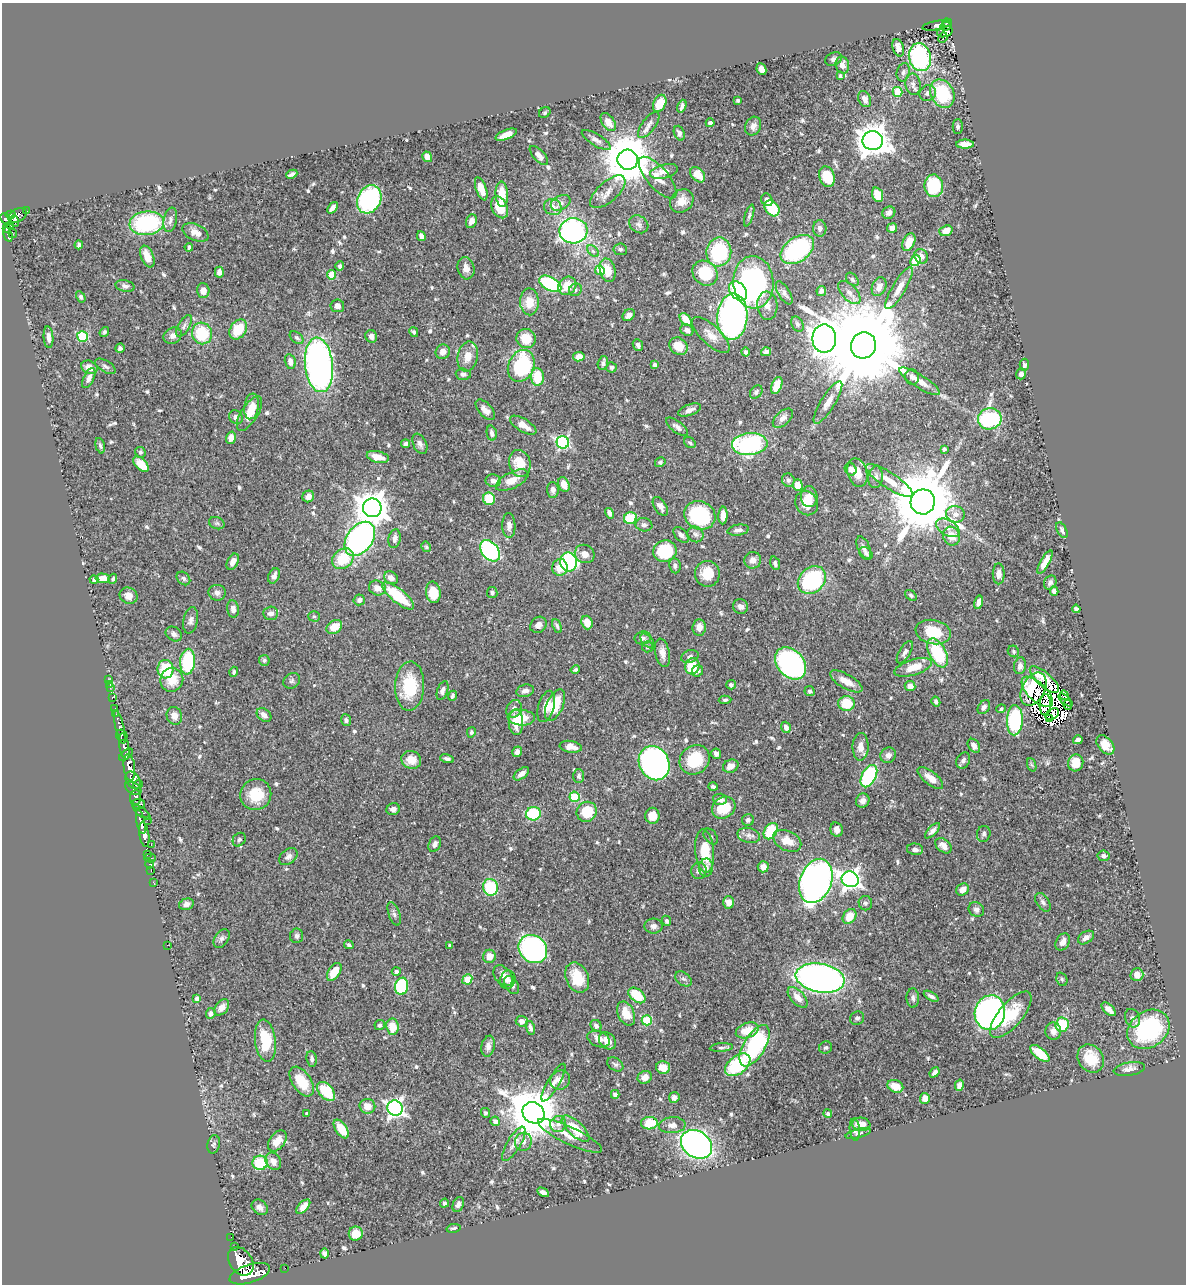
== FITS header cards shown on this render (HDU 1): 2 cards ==
NAXIS1  =                 1184
NAXIS2  =                 1282

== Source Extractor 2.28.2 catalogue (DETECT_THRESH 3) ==
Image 1184 x 1282 px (HDU 1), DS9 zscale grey, 1 PNG px = 1 image px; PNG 1188 x 1286 px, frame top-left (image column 1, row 1282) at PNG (2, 3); each listed source drawn as its Kron ellipse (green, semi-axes under 4 px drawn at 4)
Background 0.412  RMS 0.018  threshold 0.0541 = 3 sigma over >= 5 px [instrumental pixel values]
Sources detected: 644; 7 with non-positive FLUX_AUTO (blend fragments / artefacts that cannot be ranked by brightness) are neither listed nor drawn; of the other 637, the 500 brightest by FLUX_AUTO listed and drawn (137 fainter detections omitted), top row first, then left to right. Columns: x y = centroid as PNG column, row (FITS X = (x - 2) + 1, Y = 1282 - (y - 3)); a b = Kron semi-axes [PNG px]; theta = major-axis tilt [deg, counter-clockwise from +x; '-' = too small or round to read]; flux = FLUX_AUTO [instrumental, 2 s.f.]
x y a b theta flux
947 23 4 3 - 24
937 25 15 4 11 5.9
946 26 5 4 - 34
945 32 8 5 18 2.8
943 38 5 3 - 3
898 48 9 5 -74 10
920 57 14 11 -77 160
834 59 8 6 26 3.8
842 65 8 6 -76 8
761 69 6 4 -65 8.3
903 72 9 6 76 3.9
840 76 3 3 - 2.2
913 84 11 7 -80 6.1
898 92 5 4 - 44
928 93 8 7 - 5.5
942 94 15 11 -62 68
865 99 8 6 -65 7.5
738 100 3 3 - 2.4
660 103 9 6 64 21
682 106 6 3 71 3.7
545 113 6 5 - 2.2
608 122 10 6 -55 14
710 123 4 3 - 2.4
649 125 15 6 53 6.2
753 126 10 7 65 6.3
958 127 7 5 89 2.6
679 133 8 5 -68 4
506 135 11 4 22 11
596 140 16 6 -31 5.7
873 141 10 9 - 1800
965 144 9 4 0 10
539 156 12 5 -47 5.3
427 157 5 4 - 9.5
628 160 10 10 - 6400
664 171 14 6 13 9.2
292 174 6 4 24 3.3
698 175 9 6 -47 14
827 177 10 7 -70 29
658 178 26 10 -49 16
934 186 11 9 -81 62
481 189 12 5 -70 14
608 192 22 10 41 12
502 194 13 6 -87 23
878 195 7 5 -69 27
369 199 15 11 62 150
767 200 6 5 - 6.3
682 201 13 10 43 12
561 203 10 7 27 5.8
500 207 11 7 -63 20
553 207 9 8 - 9.5
332 208 6 4 51 4.9
772 208 9 6 -51 38
27 211 3 2 - 8.4
889 213 7 6 - 4.8
11 215 5 4 - 160
18 215 10 6 29 120
749 216 11 4 74 2.8
6 219 7 4 -45 210
170 220 12 6 78 5.4
15 221 6 3 -70 53
471 221 7 5 67 8.2
147 223 17 12 6 130
639 224 10 8 -36 5.1
10 226 4 3 - 38
7 228 4 3 - 85
820 228 8 6 -86 4.7
892 228 5 4 - 7.6
573 231 14 12 6 260
946 231 7 5 19 13
195 232 14 8 -25 9.8
13 233 4 2 - 11
8 235 7 3 -74 100
421 236 5 4 - 7.7
909 242 9 6 66 17
79 245 4 3 - 3
189 247 4 3 - 2.4
620 249 6 5 - 2.6
797 250 19 12 35 140
593 251 7 4 -44 2.7
719 252 14 12 80 85
921 256 7 6 - 6.6
147 257 11 6 -68 17
915 260 6 5 - 66
340 266 5 4 - 3.2
466 268 11 8 -77 8.2
600 270 5 4 - 26
608 270 12 7 -74 19
219 272 5 4 - 7
705 273 13 11 -42 54
332 275 5 4 - 30
852 279 7 5 -50 2.4
753 282 26 20 -87 250
550 284 12 6 -29 99
125 286 10 5 -12 4.2
567 286 10 8 46 18
879 287 10 7 67 8.6
899 288 24 6 59 13
203 290 7 6 - 7.9
575 290 7 6 - 2.7
738 291 11 7 -49 92
821 291 5 4 - 4.6
784 293 13 5 -59 4.8
849 293 14 7 -47 8.3
81 297 6 4 -58 2.7
529 302 13 9 -89 20
337 306 7 6 - 6.8
767 306 14 10 -84 8.7
629 315 7 5 45 5.9
732 317 23 15 86 430
686 320 7 4 -51 19
797 324 8 5 -62 3.1
184 326 12 5 59 4.7
238 329 11 8 57 31
687 330 7 5 -30 5.2
104 332 5 4 - 2.5
414 332 5 4 - 2.3
202 333 11 10 - 54
711 335 24 9 -43 15
82 336 5 5 - 79
173 336 9 7 30 6.3
371 336 6 5 - 5.9
48 337 11 5 -85 5.4
297 338 8 5 -38 2.6
526 339 10 9 - 25
824 339 14 12 90 1900
638 345 6 5 - 4.6
863 345 13 12 - 32000
679 346 10 8 -38 19
120 348 5 4 - 3
443 352 7 7 - 7.9
745 352 4 4 - 2.6
766 352 5 4 - 4.1
468 356 15 10 78 15
579 357 5 4 - 12
290 362 7 5 -77 8.1
603 363 7 5 74 4.2
319 365 27 14 -84 540
655 365 4 3 - 3.2
1024 365 6 4 88 3.8
105 366 11 5 -31 4.1
521 366 16 12 66 110
89 367 8 6 -24 12
611 367 5 5 - 2.8
463 374 7 5 -3 4.9
1021 374 5 5 - 4.7
537 377 9 6 -87 39
912 377 8 7 - 4.3
89 378 11 5 64 5.6
920 381 24 6 -32 13
777 385 9 5 69 16
756 392 7 5 53 3.1
828 402 24 7 58 11
252 406 13 7 82 9
485 410 12 6 -48 7.8
690 410 12 5 21 5.9
250 413 20 8 58 20
236 417 7 6 - 5.7
783 418 12 6 42 6.7
990 419 12 10 10 140
523 425 15 6 -31 13
677 427 13 5 -37 5
492 433 7 5 -77 4.7
231 438 6 5 - 7.4
563 442 6 6 - 230
690 443 6 5 - 2.2
405 444 4 4 - 2.9
420 444 11 6 -65 5.1
750 444 18 11 5 160
100 446 8 4 -74 2.9
944 449 4 4 - 2.8
140 452 5 5 - 2.4
378 457 11 5 -13 14
660 462 5 4 - 2.7
520 463 13 10 -76 25
141 464 9 5 -44 22
851 469 6 5 - 5.1
857 473 14 9 -73 15
876 477 11 7 83 6
512 480 18 8 27 17
788 480 6 6 - 3.9
493 481 7 6 - 5.8
889 481 27 8 -33 21
564 485 8 5 -69 8.6
798 485 6 4 -87 22
553 490 8 5 -86 5.1
308 496 6 5 - 6.6
809 497 10 8 -88 11
489 499 6 6 - 33
923 502 12 12 - 13000
807 503 12 11 - 21
660 506 11 6 -57 6.2
372 508 9 9 - 2200
610 513 5 4 - 6.1
955 514 9 8 - 8.4
700 515 16 14 -27 120
723 515 9 4 87 7.6
630 518 6 6 - 35
217 523 8 6 -20 2.8
509 525 12 6 -89 6.6
644 525 8 6 -10 3.8
948 528 13 7 -30 9
738 530 11 5 9 4.8
1062 530 8 4 -62 4.4
696 534 8 7 - 4.3
681 535 9 5 -49 4.5
952 536 10 8 -62 19
360 539 19 13 54 450
395 539 9 6 77 6.1
426 547 5 4 - 2.6
864 548 12 6 -66 6
490 551 12 8 -51 180
665 551 12 10 17 83
866 553 7 5 -40 3
585 554 10 9 - 10
343 559 12 9 41 40
753 560 8 8 - 8.4
233 562 8 5 64 8.3
568 562 9 8 - 150
1045 562 13 4 61 12
775 563 7 4 -71 3.1
675 566 8 5 -83 3.7
560 567 8 7 - 18
707 574 13 12 - 23
999 574 10 6 -90 7.8
274 576 8 5 65 6
103 578 7 5 -2 17
183 578 7 6 - 3.2
391 578 7 5 -37 7.6
94 579 4 3 - 2.9
113 579 5 4 - 2.7
812 580 15 12 45 140
1050 582 7 6 - 3.6
377 588 8 7 - 11
1054 591 4 4 - 4.4
433 592 11 7 -80 26
217 593 8 8 - 5.6
492 593 5 5 - 3
911 595 6 4 -37 2.4
128 596 9 8 - 8.8
398 596 20 7 -38 61
359 600 5 5 - 4.4
979 602 7 4 75 5.6
740 607 8 7 - 5.9
233 609 8 6 -82 6.6
1076 609 4 4 - 4.2
271 613 7 6 - 6.6
314 616 6 5 - 2.4
190 620 13 7 79 5.9
587 623 7 5 -70 15
538 625 9 7 45 7.1
557 626 7 4 -66 2.5
334 627 8 6 30 20
699 627 8 6 86 9.6
933 632 18 12 -12 45
174 634 9 6 -34 5
643 638 8 6 9 4
647 641 9 5 -47 3.1
647 647 5 5 - 2.4
1013 651 6 5 - 2.2
905 652 12 5 59 5.5
662 653 14 7 -78 9.9
938 653 16 8 -62 69
690 657 9 6 18 4.4
264 660 5 5 - 2.9
188 662 13 7 86 76
791 663 18 13 -49 330
692 666 8 7 - 34
1020 666 8 6 80 6
913 667 19 7 17 21
165 669 9 8 - 57
575 670 5 3 - 2.3
697 671 6 5 - 3.6
234 672 5 4 - 2.3
1044 679 18 7 -41 14
108 680 3 2 - 4.8
172 680 12 11 - 22
292 681 9 7 36 3.2
846 681 18 7 -30 14
109 684 4 2 - 4.2
731 685 5 4 - 2.8
410 686 24 14 87 60
910 686 5 5 - 6.6
110 688 3 3 - 4.2
1033 689 18 11 63 24
442 691 10 5 70 5.3
525 691 9 6 16 5.6
810 691 5 5 - 3.1
1037 692 20 9 -44 5.1
1064 695 5 3 - 3.1
452 696 5 4 - 2.8
112 697 4 3 - 8.4
725 700 6 4 2 2.3
1066 700 9 4 -41 4.9
936 702 5 4 - 2.8
846 703 8 7 - 31
555 705 17 8 66 35
1045 705 11 5 88 4.1
1068 705 5 2 - 3.7
546 706 16 8 74 12
984 707 8 5 55 4.1
115 708 2 2 - 5.1
514 709 9 7 63 7
1001 709 5 4 - 2.8
116 714 2 2 - 3.1
1052 714 7 5 31 5.2
264 715 8 5 -41 6.4
174 716 9 7 -72 8.8
521 718 13 8 -4 26
1049 718 3 2 - 2.3
346 720 6 5 - 3.2
1015 720 15 8 88 110
516 722 13 7 -88 20
120 727 17 4 -76 95
786 727 6 4 -70 6.4
471 732 5 4 - 2.8
122 735 6 5 - 140
1078 740 5 4 - 3.9
1105 745 11 7 -50 14
124 746 13 4 -79 480
974 746 7 5 -54 7
571 747 11 6 -9 10
861 747 14 8 89 10
517 752 5 4 - 5.7
716 754 5 5 - 4.2
126 755 8 4 40 320
888 755 8 7 - 5.7
447 759 7 4 -16 3.6
411 760 10 9 - 18
695 760 16 14 40 49
963 760 8 6 62 4.8
654 763 17 15 -62 300
1076 763 8 7 - 18
1032 765 7 4 -70 2.3
731 766 8 6 25 8.9
129 767 13 5 -83 1000
521 774 9 5 38 6.6
579 776 7 5 -89 3.1
869 776 12 7 62 130
930 778 15 6 -38 12
133 780 9 6 -55 520
138 784 5 3 - 90
713 786 4 4 - 2.6
133 788 9 5 -30 200
256 795 16 15 - 33
135 797 7 5 85 250
575 797 5 5 - 62
720 799 7 5 -6 5.9
863 801 7 6 - 5.7
138 804 7 5 -7 140
724 808 12 10 34 36
393 809 7 6 - 5.2
142 812 10 4 -38 220
587 812 10 9 - 41
533 814 7 6 - 66
652 816 8 7 - 16
147 820 2 2 - 25
748 820 6 6 - 3.8
141 822 12 4 -78 550
837 830 7 6 - 7.7
771 831 9 6 55 58
932 831 10 4 46 4.3
984 834 8 6 75 3.3
144 835 12 5 -81 730
749 835 11 7 -14 5.6
711 836 9 6 -52 2.6
239 840 7 6 - 4.2
787 841 15 9 -27 17
435 844 8 5 68 5.2
151 845 2 2 - 8.2
943 846 9 6 -40 8.4
915 849 8 5 -5 4.6
705 851 22 9 -85 37
148 854 4 3 - 23
1103 856 6 5 - 3.4
288 857 10 7 37 5.1
150 858 6 2 0 18
150 864 4 2 - 14
763 867 5 5 - 11
706 868 9 7 88 6.9
151 871 3 2 - 2.5
699 871 8 7 - 5.1
850 879 8 8 - 570
816 881 23 16 70 550
153 882 2 2 - 5.3
490 887 8 7 - 60
963 890 7 5 34 10
728 902 6 5 - 8.3
1043 902 10 6 -56 4.1
865 903 7 6 - 3
186 904 7 5 15 5.4
976 910 8 7 - 4.5
394 914 12 5 -71 4.1
850 916 8 6 54 18
667 921 5 4 - 2.6
653 926 9 7 0 5.4
297 936 7 6 - 3.3
1086 937 9 5 34 6.2
222 939 10 7 56 4.4
1063 942 9 6 60 9
167 945 2 2 - 55
349 945 5 4 - 2.4
450 945 4 3 - 2.7
533 949 15 13 -40 260
489 956 7 6 - 11
396 971 4 4 - 4.3
334 972 10 5 57 25
1137 975 6 6 - 13
503 976 11 8 -50 8.1
577 978 16 11 -66 29
820 978 25 14 -10 580
467 979 5 4 - 33
683 979 9 6 -38 3.8
1062 979 7 5 -68 2.4
508 980 9 7 72 4.7
512 985 10 6 -57 5
402 986 9 6 79 92
637 995 10 6 -40 36
931 996 8 4 -28 4
798 997 13 6 -47 11
913 998 9 6 -89 4.4
197 999 4 4 - 7.7
222 1007 9 6 50 6.9
1109 1009 9 4 -44 7.5
211 1013 5 4 - 3.7
990 1013 17 15 76 630
626 1014 13 8 -65 19
1011 1015 29 12 50 46
857 1018 7 6 - 3.3
1132 1018 9 7 -68 4.5
647 1020 5 5 - 64
522 1021 6 5 - 5.7
380 1025 5 5 - 3.1
1062 1025 7 6 - 51
596 1026 6 5 - 4.2
392 1027 8 6 -83 22
530 1028 7 4 -75 3.9
1148 1029 23 18 36 140
747 1030 12 7 20 22
1053 1031 8 8 - 7.4
599 1039 12 7 -22 8.3
265 1041 21 10 -83 47
607 1041 9 7 -44 12
488 1046 10 6 79 6.2
755 1046 23 11 59 150
721 1047 11 3 4 2.7
826 1048 6 6 - 2.6
1040 1053 12 5 -39 28
1091 1058 15 12 -56 33
312 1059 8 5 -82 3.8
615 1064 9 6 -33 3
738 1065 14 9 38 78
663 1067 7 6 - 15
1129 1069 16 6 10 7.6
935 1072 6 3 49 4.6
645 1077 7 6 - 9.2
560 1080 10 9 - 8.9
302 1082 17 9 -56 34
553 1083 21 6 60 8
959 1085 5 4 - 5.7
895 1086 8 6 -21 14
326 1091 11 7 -48 45
615 1094 4 4 - 6
674 1097 5 5 - 5
925 1098 5 5 - 9.9
367 1106 8 7 - 12
395 1108 8 7 - 450
307 1113 3 3 - 2.3
485 1113 5 4 - 2.7
534 1113 12 10 -40 6000
828 1114 4 4 - 2.6
495 1121 5 4 - 5.7
649 1123 8 6 3 34
558 1124 8 8 - 7.3
861 1124 9 6 -6 14
672 1125 13 8 3 7.6
341 1129 11 5 -56 25
575 1129 17 7 -43 33
855 1129 11 5 -85 4.6
858 1133 13 4 15 3.4
570 1136 35 8 -25 17
277 1141 12 7 53 15
523 1142 9 8 - 7.5
214 1144 9 6 77 2.7
514 1144 19 6 59 8.9
697 1144 16 13 -34 430
273 1161 9 7 -57 8.8
260 1163 7 7 - 44
543 1192 6 4 -30 4.6
444 1203 5 4 - 2.8
458 1204 8 5 69 4.7
260 1207 9 7 -44 5.8
303 1207 9 5 47 11
454 1228 7 4 11 3.2
356 1234 7 7 - 15
231 1237 2 2 - 5.3
234 1247 3 3 - 40
324 1253 5 4 - 3.2
241 1261 15 11 -56 2200
285 1268 2 2 - 2.9
250 1274 21 9 18 2400
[137 fainter detections neither listed nor drawn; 7 non-positive-flux detections neither listed nor drawn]